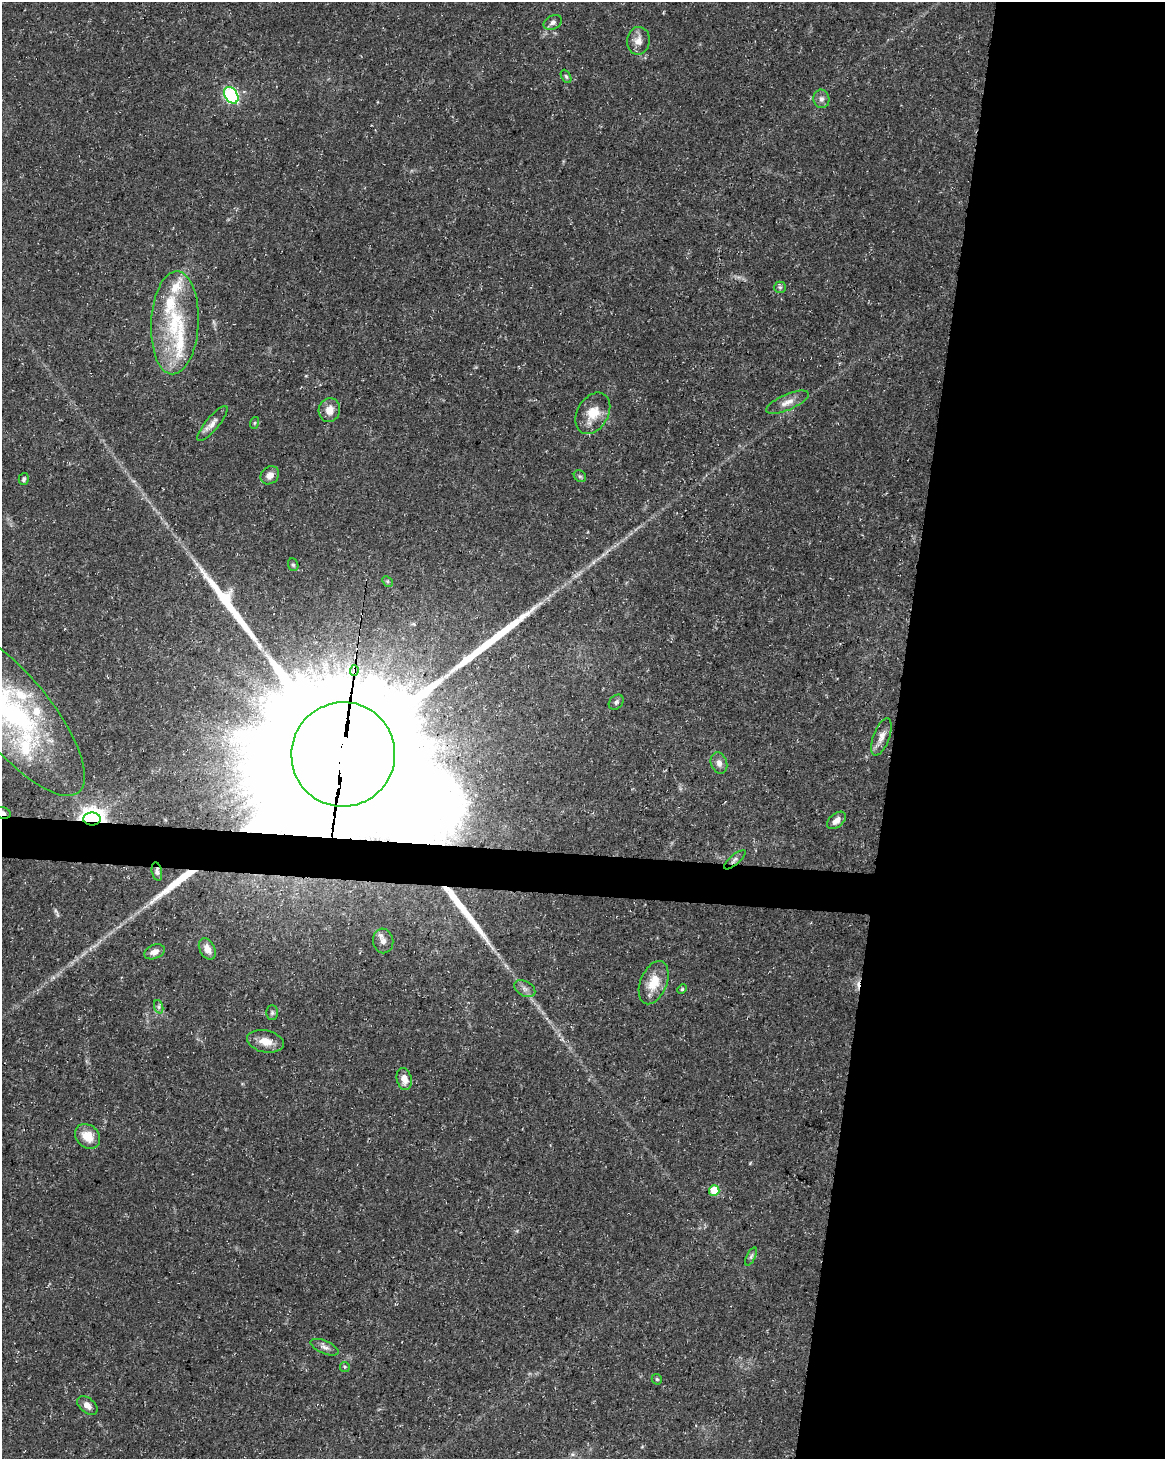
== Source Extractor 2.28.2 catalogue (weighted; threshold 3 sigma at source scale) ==
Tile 8 of 4 x 3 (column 4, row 2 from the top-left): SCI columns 3499-4661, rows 1742-3198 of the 4661 x 4881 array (HDU 1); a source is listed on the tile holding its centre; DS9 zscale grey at full resolution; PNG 1167 x 1461 px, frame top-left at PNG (2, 2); each listed source drawn as its Kron ellipse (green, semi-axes under 4 px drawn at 4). Shown black and unused: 25% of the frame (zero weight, under 3 of 5 exposures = <1% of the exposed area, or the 3 px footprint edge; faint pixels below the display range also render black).
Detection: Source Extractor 2.28.2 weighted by HDU 2 'WHT'; one run over the whole footprint, this tile lists its part. Background 0.0267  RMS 0.0022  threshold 0.00997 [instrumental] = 3 sigma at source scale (4.5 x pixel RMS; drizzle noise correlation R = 1.50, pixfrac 1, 0.0396/0.0396 arcsec/px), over >= 5 px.
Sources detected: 58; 3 cosmic-ray / hot-pixel residue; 4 long thin detections or spike segments (spike, bleed or trail) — neither listed nor drawn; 6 inside a brighter listed object's ellipse — not listed separately; the other 45 listed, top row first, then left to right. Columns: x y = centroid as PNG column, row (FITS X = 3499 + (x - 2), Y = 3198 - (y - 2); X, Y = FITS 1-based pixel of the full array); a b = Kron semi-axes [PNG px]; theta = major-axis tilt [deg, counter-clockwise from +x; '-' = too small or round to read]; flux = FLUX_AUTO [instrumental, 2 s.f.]
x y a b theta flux
553 22 10 6 26 0.85
638 41 14 11 83 2.1
566 76 7 4 -62 0.37
231 95 9 6 -56 42
821 99 9 8 - 0.93
780 287 6 5 - 0.45
175 323 52 24 87 16
787 402 23 8 23 2
329 410 12 10 77 2.4
593 413 22 15 60 4.4
254 423 6 4 71 0.24
212 424 22 6 50 1.6
270 475 10 8 42 1.4
580 476 6 5 - 0.41
24 479 6 5 - 0.51
293 565 6 5 - 0.35
387 581 6 4 -45 0.32
354 670 5 4 - 4.3
616 702 8 6 46 0.59
13 712 104 37 -51 52
881 737 20 8 70 1.8
343 754 52 52 - 23000
719 763 11 8 -71 1.2
2 813 8 5 -17 0.88
92 819 8 6 1 210
836 820 11 6 40 1.6
735 860 13 5 41 0.79
157 872 9 5 -78 0.61
383 941 12 10 -82 1.7
207 949 11 7 -63 1.9
154 952 10 7 23 1.2
654 983 23 13 68 4.7
525 989 11 7 -30 1
682 989 5 4 - 0.3
159 1007 7 4 -72 0.49
272 1013 7 5 89 0.47
265 1041 19 11 -11 2.7
404 1079 11 7 -77 2.2
88 1136 14 11 -43 3.5
714 1190 5 5 - 7.6
751 1257 10 4 63 0.5
325 1347 15 6 -23 1.1
345 1367 5 4 - 0.3
657 1379 6 4 -44 0.32
87 1405 12 7 -39 1.5
Overlapping masked pixels (flux is a lower limit): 6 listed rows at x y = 354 670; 343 754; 2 813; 92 819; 735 860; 157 872
Isophote crosses this tile's border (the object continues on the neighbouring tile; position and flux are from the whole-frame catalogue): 2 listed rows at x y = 13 712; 2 813